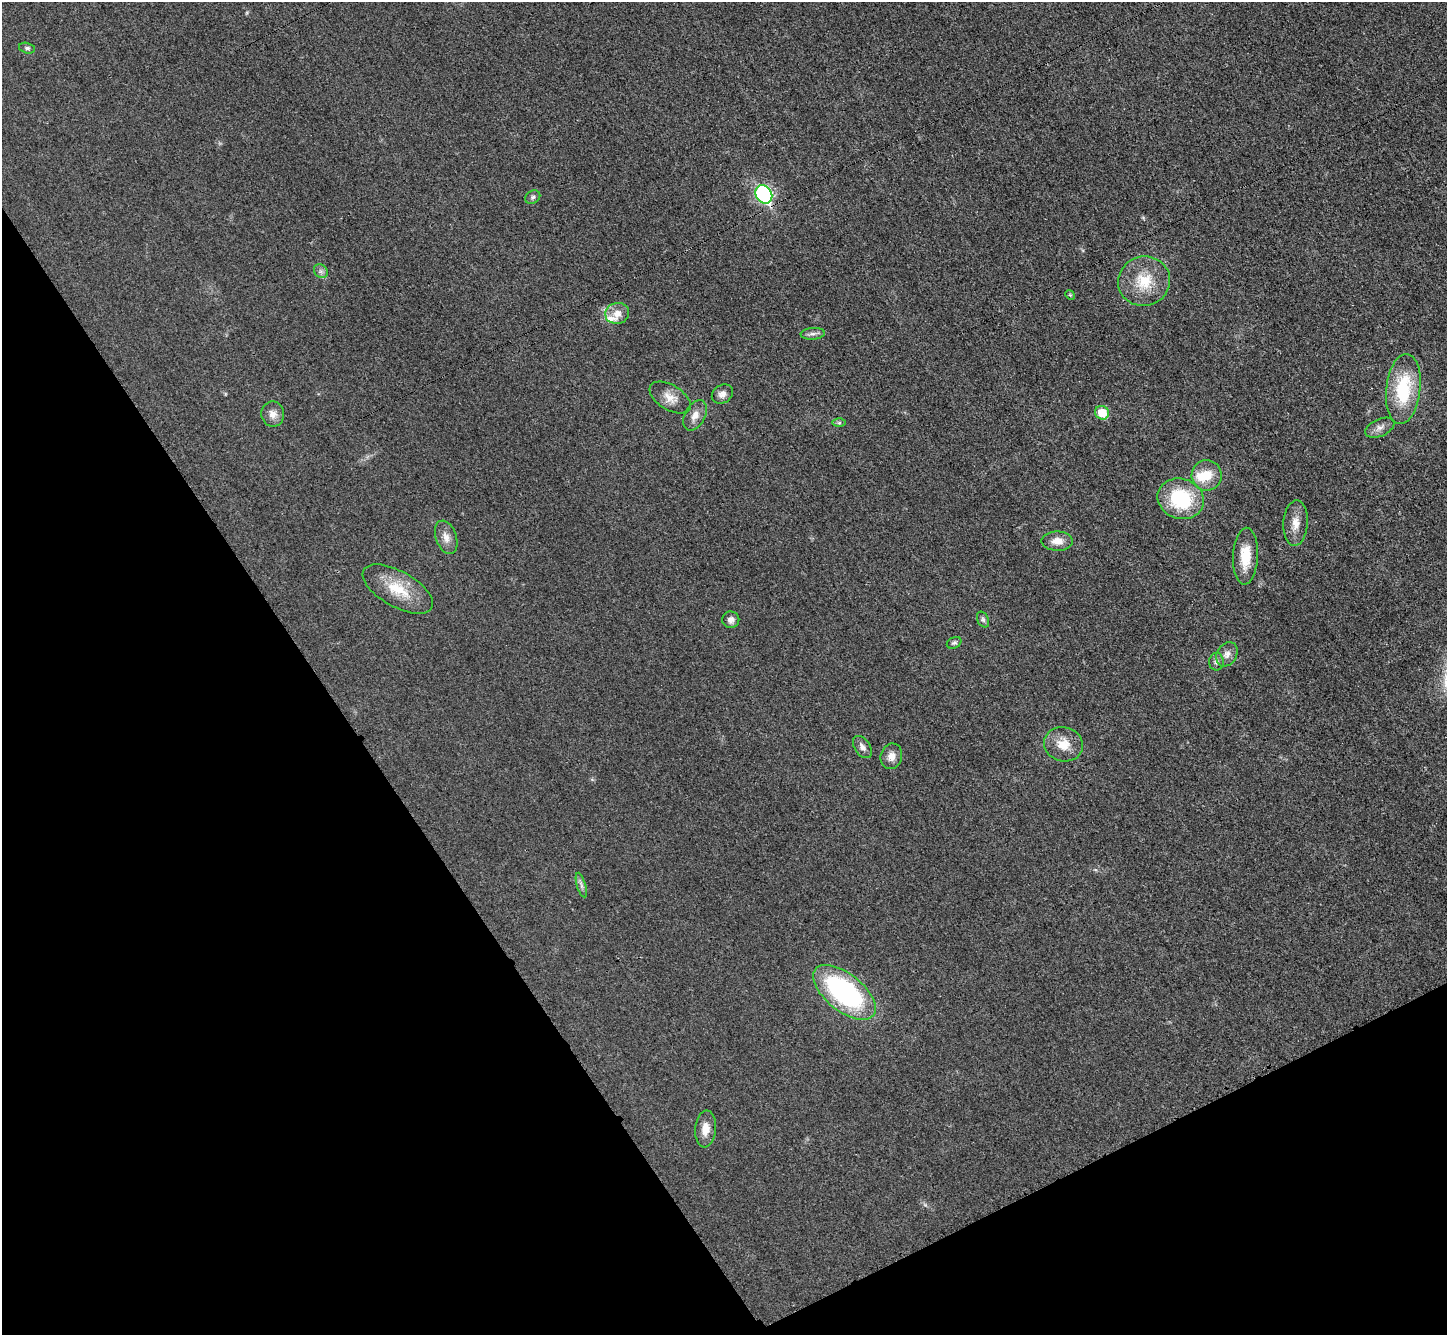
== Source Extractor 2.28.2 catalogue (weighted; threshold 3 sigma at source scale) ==
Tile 14 of 4 x 4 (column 2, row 4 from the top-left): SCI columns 1468-2912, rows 309-1641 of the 5823 x 5815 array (HDU 1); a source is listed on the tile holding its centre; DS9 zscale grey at full resolution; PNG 1449 x 1337 px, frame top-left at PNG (2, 2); each listed source drawn as its Kron ellipse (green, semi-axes under 4 px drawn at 4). Shown black and unused: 29% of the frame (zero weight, under 3 of 4 exposures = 2% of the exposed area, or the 3 px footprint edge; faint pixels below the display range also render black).
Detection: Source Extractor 2.28.2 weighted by HDU 2 'WHT'; one run over the whole footprint, this tile lists its part. Background 0.0191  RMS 0.0044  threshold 0.0197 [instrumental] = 3 sigma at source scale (4.5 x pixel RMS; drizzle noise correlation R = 1.50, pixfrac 1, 0.05/0.05 arcsec/px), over >= 5 px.
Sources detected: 36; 1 inside a brighter object's white glare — neither listed nor drawn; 1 inside a brighter listed object's ellipse — not listed separately; the other 34 listed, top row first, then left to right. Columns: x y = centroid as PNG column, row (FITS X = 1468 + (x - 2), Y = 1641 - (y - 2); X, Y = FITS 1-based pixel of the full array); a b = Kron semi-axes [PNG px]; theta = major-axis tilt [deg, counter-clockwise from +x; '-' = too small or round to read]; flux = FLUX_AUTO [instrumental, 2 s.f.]
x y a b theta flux
27 48 8 5 -14 0.96
764 194 10 8 -58 78
533 197 8 6 33 1.1
321 271 7 6 - 1.3
1144 281 26 24 15 15
1070 295 5 4 - 0.5
617 313 12 10 12 4.1
813 334 12 6 5 1.6
1403 389 35 17 84 26
722 394 11 9 34 2.3
670 398 23 12 -31 5.3
1102 413 7 6 - 10
273 414 12 11 - 3.5
695 415 16 10 62 3.9
839 423 6 4 0 0.69
1380 428 15 8 25 2.8
1207 475 15 15 - 8.5
1181 499 23 20 -18 29
1296 523 23 12 86 5.5
446 537 17 10 -70 3.8
1057 541 15 9 -1 4.8
1245 556 28 12 87 11
398 589 39 17 -29 14
983 619 8 5 -63 1
731 620 8 8 - 2
954 643 8 5 26 0.95
1227 654 13 10 62 2.8
1216 662 9 7 84 1.4
1063 744 19 17 -16 7.5
862 747 12 7 -56 2.2
891 756 13 10 72 3.3
581 885 13 4 -74 1.4
844 992 37 18 -38 76
705 1129 18 10 85 5
Overlapping masked pixels (flux is a lower limit): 1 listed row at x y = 764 194